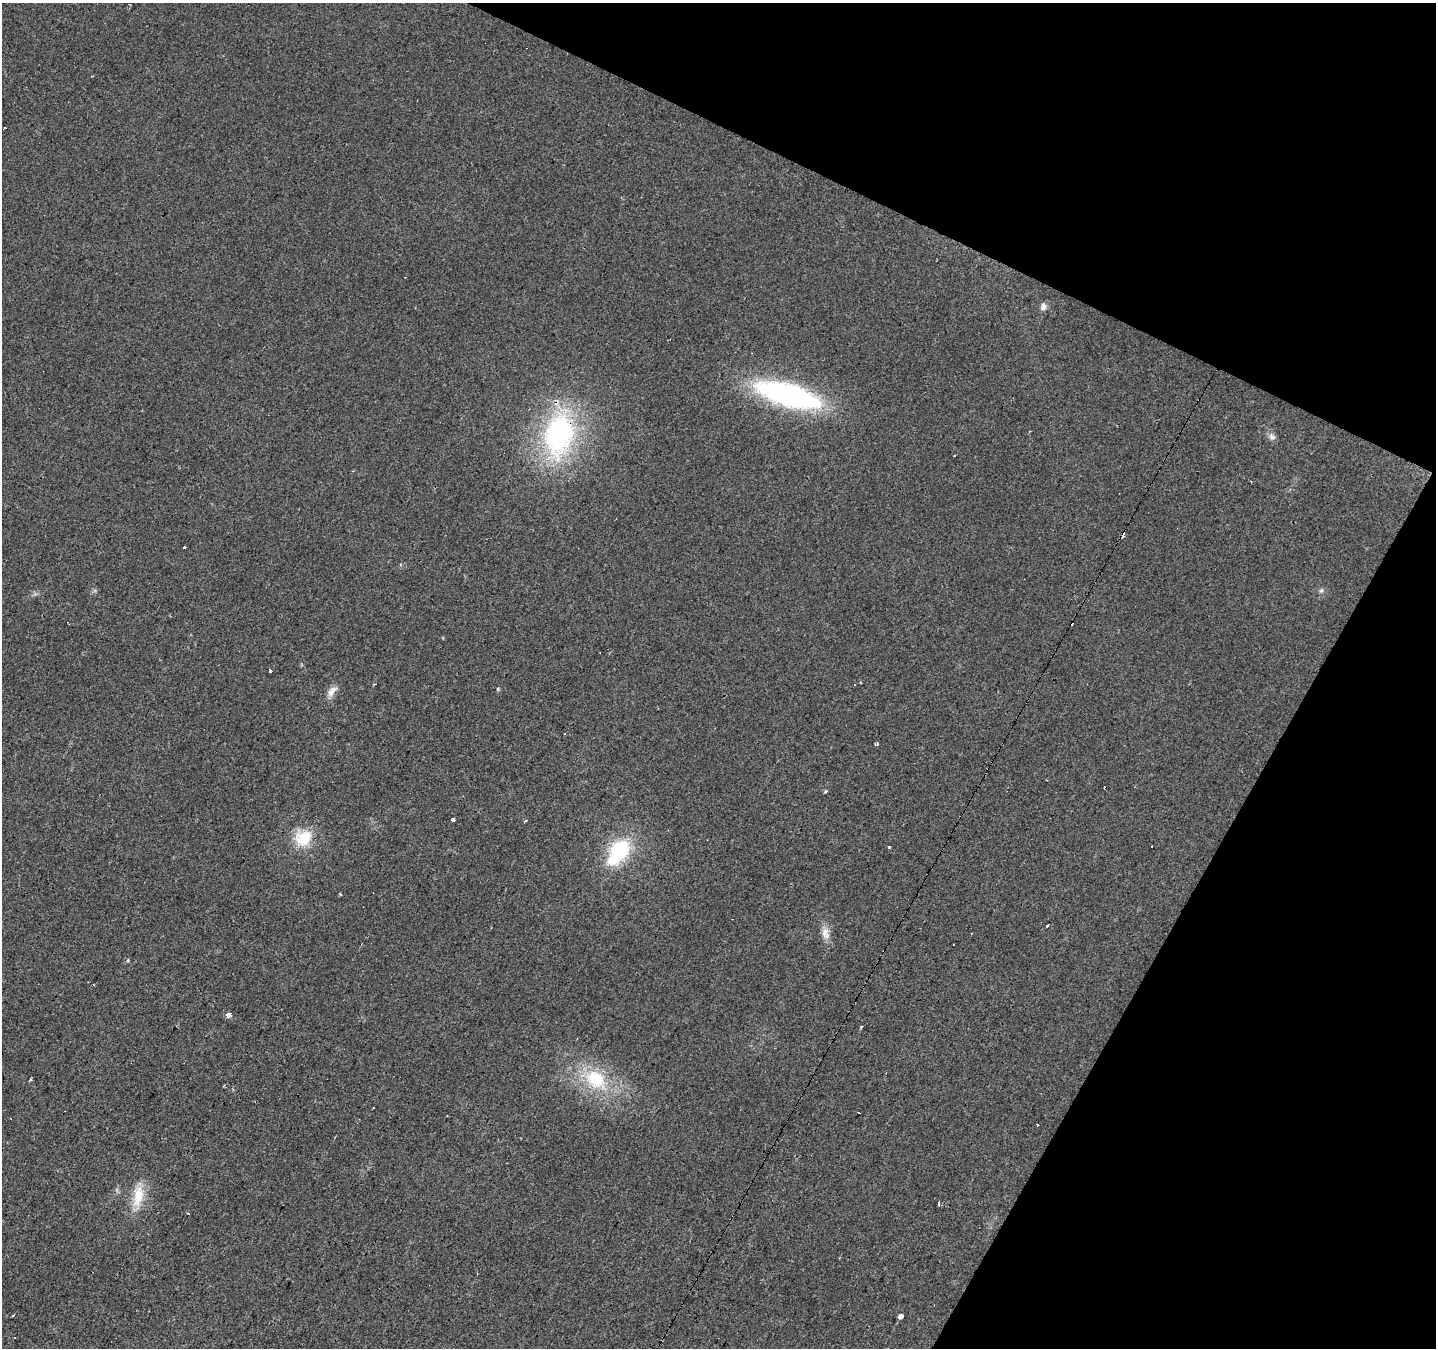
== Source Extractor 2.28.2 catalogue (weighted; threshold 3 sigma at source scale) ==
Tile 8 of 4 x 4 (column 4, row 2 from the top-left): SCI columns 4308-5741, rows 2956-4301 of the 5741 x 5843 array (HDU 1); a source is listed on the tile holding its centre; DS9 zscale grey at full resolution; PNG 1438 x 1350 px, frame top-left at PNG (2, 3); no overlay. Shown black and unused: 23% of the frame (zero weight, under 2 of 3 exposures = <1% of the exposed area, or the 3 px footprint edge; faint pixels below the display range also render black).
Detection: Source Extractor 2.28.2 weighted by HDU 2 'WHT'; one run over the whole footprint, this tile lists its part. Background 0.022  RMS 0.006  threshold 0.0268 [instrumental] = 3 sigma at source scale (4.5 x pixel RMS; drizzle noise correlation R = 1.50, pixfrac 1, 0.0396/0.0396 arcsec/px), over >= 5 px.
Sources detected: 43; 1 inside a brighter object's white glare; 9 cosmic-ray / hot-pixel residue — not listed; the other 33 listed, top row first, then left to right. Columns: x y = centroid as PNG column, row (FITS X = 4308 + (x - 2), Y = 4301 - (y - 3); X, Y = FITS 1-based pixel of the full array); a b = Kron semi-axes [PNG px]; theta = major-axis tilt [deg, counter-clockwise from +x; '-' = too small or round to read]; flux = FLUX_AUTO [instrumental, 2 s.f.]
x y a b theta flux
1043 307 9 7 78 2.8
788 395 54 18 -16 160
559 435 51 32 78 110
1272 437 11 8 -48 2.5
954 455 3 3 - 4.3
1122 536 5 3 - 12
1321 591 7 4 1 1.1
270 670 4 3 - 2.1
374 684 3 2 - 0.81
498 689 5 4 - 0.73
332 691 17 8 50 4.5
1105 788 3 3 - 5.2
825 791 3 3 - 2.5
453 820 3 3 - 20
526 820 4 3 - 0.85
303 838 23 21 29 18
1151 846 3 3 - 1.8
889 847 3 3 - 2.3
621 849 28 23 55 35
341 894 3 3 - 2.3
1047 926 3 3 - 3.1
825 934 19 9 -65 5.1
953 944 3 2 - 0.41
228 1015 4 3 - 39
862 1027 3 3 - 67
30 1079 5 3 - 1.3
596 1079 30 22 -41 33
1038 1125 3 2 - 0.64
138 1195 35 13 78 14
939 1204 4 3 - 1.7
188 1213 3 2 - 0.5
13 1315 3 2 - 1.1
901 1315 5 4 - 15
Overlapping masked pixels (flux is a lower limit): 3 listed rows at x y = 559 435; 1122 536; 1105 788